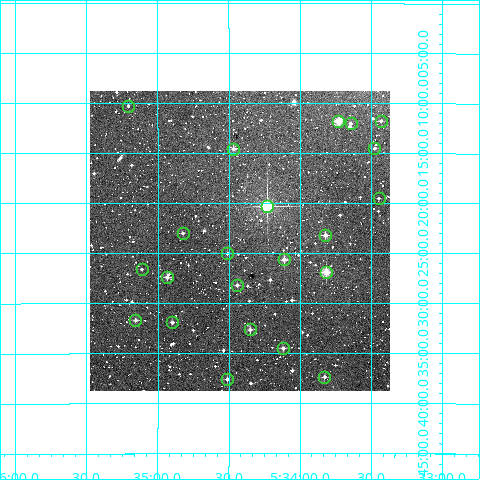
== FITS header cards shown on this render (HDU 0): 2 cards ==
NAXIS1  =                  300
NAXIS2  =                  300

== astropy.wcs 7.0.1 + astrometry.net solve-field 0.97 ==
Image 300 x 300 px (HDU 0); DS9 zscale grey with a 90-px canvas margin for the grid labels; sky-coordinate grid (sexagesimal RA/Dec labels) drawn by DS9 from the SOLVED WCS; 22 Tycho-2 reference stars matched to detected sources circled (green)
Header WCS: RA---TAN/DEC--TAN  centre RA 05:34:25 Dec -18:24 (83.61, -18.40 deg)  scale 6 arcsec/px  FOV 30.0' x 30.0'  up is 0 deg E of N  parity normal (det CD < 0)
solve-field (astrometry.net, Tycho-2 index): VERIFIED the header's WCS against the Tycho-2 star catalogue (verified at 2 index scales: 11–22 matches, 0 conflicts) and refined it, rather than solving blind
Solved WCS: RA---TAN-SIP/DEC--TAN-SIP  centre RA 05:34:25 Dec -18:24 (83.61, -18.40 deg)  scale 6 arcsec/px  FOV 30.0' x 30.0'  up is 0 deg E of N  parity normal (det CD < 0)
The solver's refit moves the header's centre by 1.9 arcsec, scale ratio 0.9999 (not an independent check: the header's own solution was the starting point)
Tycho-2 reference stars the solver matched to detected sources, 22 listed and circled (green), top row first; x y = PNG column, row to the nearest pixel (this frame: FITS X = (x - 90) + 1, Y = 300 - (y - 91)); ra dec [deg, ICRS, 3 dp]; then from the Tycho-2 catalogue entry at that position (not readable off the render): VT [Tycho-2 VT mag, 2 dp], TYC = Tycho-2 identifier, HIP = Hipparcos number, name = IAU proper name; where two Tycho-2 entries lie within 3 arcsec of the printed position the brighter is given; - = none
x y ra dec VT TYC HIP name
128 106 83.802 -18.171 12.27 5920-924-1 - -
338 121 83.432 -18.197 9.52 5920-1351-1 - -
381 121 83.358 -18.196 11.80 5920-1375-1 - -
351 123 83.411 -18.200 11.93 5920-1345-1 - -
374 148 83.369 -18.242 11.66 5920-1278-1 - -
233 149 83.617 -18.243 10.75 5920-1455-1 - -
379 198 83.362 -18.325 11.81 5920-1420-1 - -
267 206 83.557 -18.339 7.75 5920-1362-1 26119 -
183 233 83.706 -18.383 11.57 5920-1627-1 - -
325 235 83.456 -18.387 10.72 5920-1373-1 - -
227 253 83.628 -18.417 12.15 5920-1579-1 - -
284 259 83.528 -18.427 10.77 5920-1495-1 - -
142 269 83.778 -18.443 12.53 5920-1613-1 - -
326 272 83.454 -18.448 9.47 5920-1448-1 - -
167 277 83.733 -18.456 11.14 5920-1552-1 - -
237 285 83.611 -18.470 12.00 5920-1300-1 - -
135 320 83.789 -18.528 11.12 5920-1520-1 - -
172 322 83.724 -18.532 11.58 5920-1262-1 - -
250 329 83.588 -18.544 11.40 5920-1227-1 - -
283 348 83.530 -18.575 11.31 5920-1404-1 - -
324 377 83.457 -18.623 11.45 5920-1175-1 - -
227 379 83.628 -18.626 11.67 5920-1608-1 - -